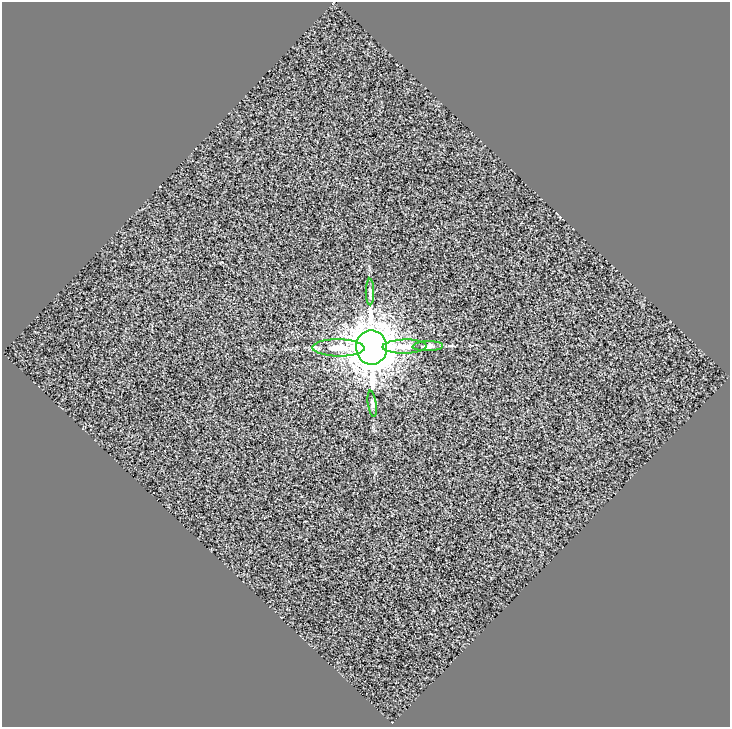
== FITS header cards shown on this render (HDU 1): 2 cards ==
NAXIS1  =                  728
NAXIS2  =                  725

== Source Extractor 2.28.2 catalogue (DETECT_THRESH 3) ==
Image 728 x 725 px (HDU 1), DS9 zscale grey, 1 PNG px = 1 image px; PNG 732 x 729 px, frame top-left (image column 1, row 725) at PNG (2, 2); each listed source drawn as its Kron ellipse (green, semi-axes under 4 px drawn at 4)
Background 0.982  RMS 15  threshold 46.5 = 3 sigma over >= 5 px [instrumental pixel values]
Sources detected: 6; all 6 listed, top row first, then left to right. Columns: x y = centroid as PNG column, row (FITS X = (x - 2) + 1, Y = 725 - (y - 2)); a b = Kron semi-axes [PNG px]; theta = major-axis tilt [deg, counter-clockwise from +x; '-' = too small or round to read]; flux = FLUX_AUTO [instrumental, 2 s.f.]
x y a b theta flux
370 292 13 4 -89 2.6e+03
428 346 15 5 2 3.8e+03
372 347 17 15 -89 3.4e+06
405 347 22 7 1 1.4e+04
338 348 26 8 -1 1.9e+04
372 404 13 4 -81 2.7e+03